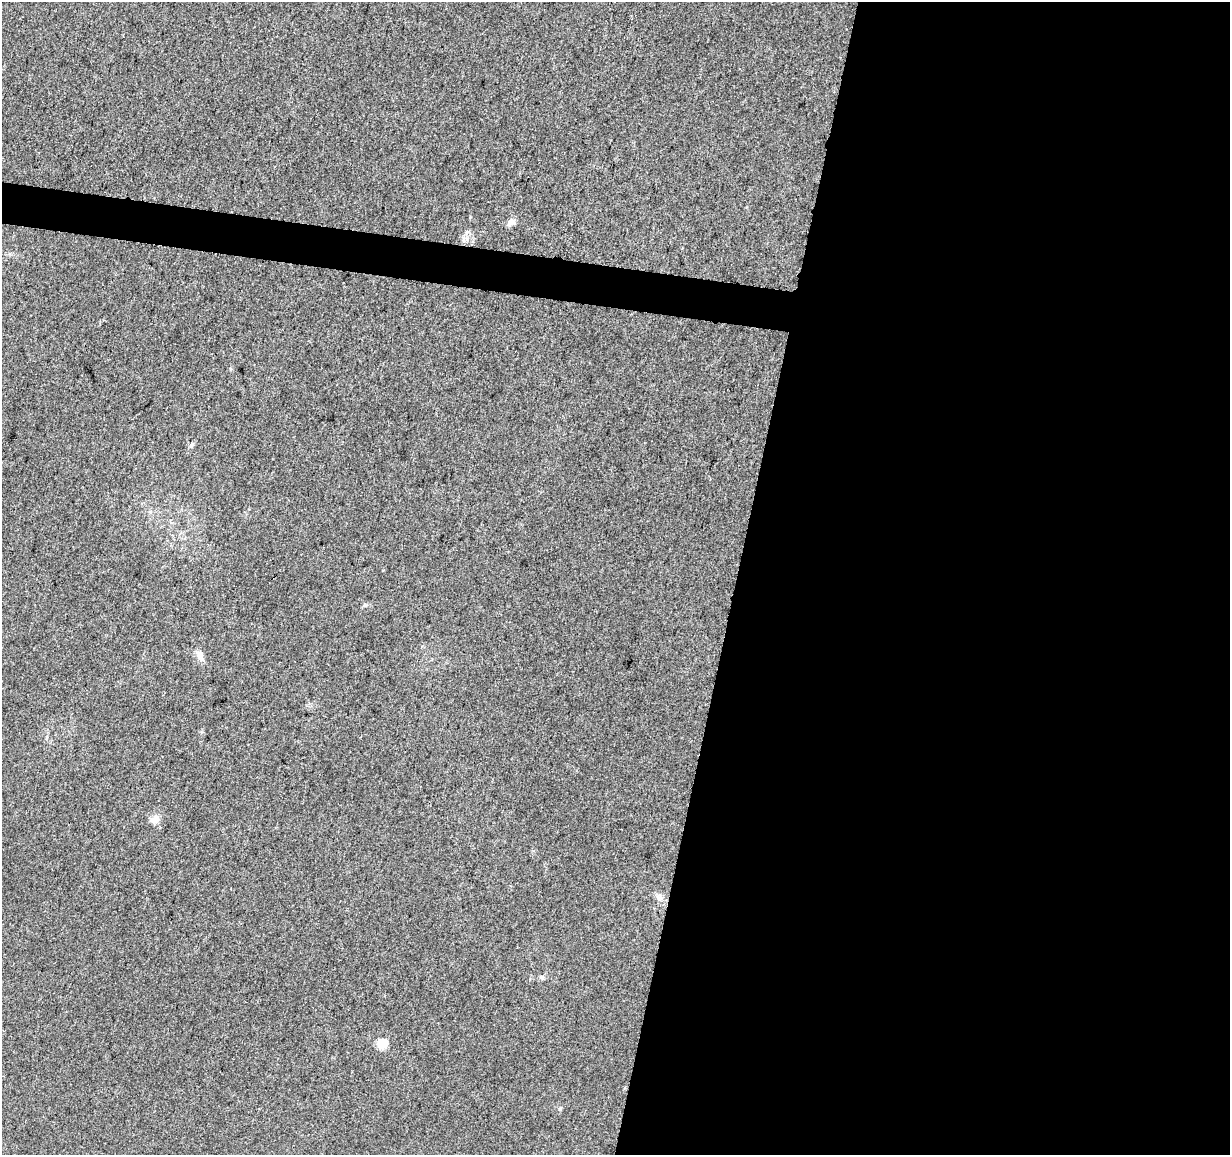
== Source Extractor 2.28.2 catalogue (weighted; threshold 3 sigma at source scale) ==
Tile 12 of 4 x 4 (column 4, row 3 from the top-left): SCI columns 3697-4924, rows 1443-2595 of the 4926 x 5130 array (HDU 1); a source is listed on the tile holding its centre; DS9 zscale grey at full resolution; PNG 1232 x 1157 px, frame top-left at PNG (2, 2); no overlay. Shown black and unused: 42% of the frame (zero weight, under 3 of 5 exposures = <1% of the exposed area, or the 3 px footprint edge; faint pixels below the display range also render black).
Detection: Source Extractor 2.28.2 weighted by HDU 2 'WHT'; one run over the whole footprint, this tile lists its part. Background 0.0271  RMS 0.0046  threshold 0.0207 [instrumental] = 3 sigma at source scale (4.5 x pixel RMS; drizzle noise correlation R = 1.50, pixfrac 1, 0.0396/0.0396 arcsec/px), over >= 5 px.
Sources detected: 8; all 8 listed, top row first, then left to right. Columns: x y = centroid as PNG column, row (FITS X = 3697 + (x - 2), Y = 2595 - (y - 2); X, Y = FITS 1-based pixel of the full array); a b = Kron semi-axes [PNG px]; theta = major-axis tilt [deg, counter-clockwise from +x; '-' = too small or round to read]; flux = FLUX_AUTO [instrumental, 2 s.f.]
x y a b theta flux
511 222 11 7 38 2.2
192 445 6 5 - 0.95
365 605 5 5 - 0.62
200 655 12 8 -86 2.5
155 819 12 9 52 3.1
660 898 9 8 - 2.1
542 977 7 5 -76 0.89
382 1044 8 8 - 8